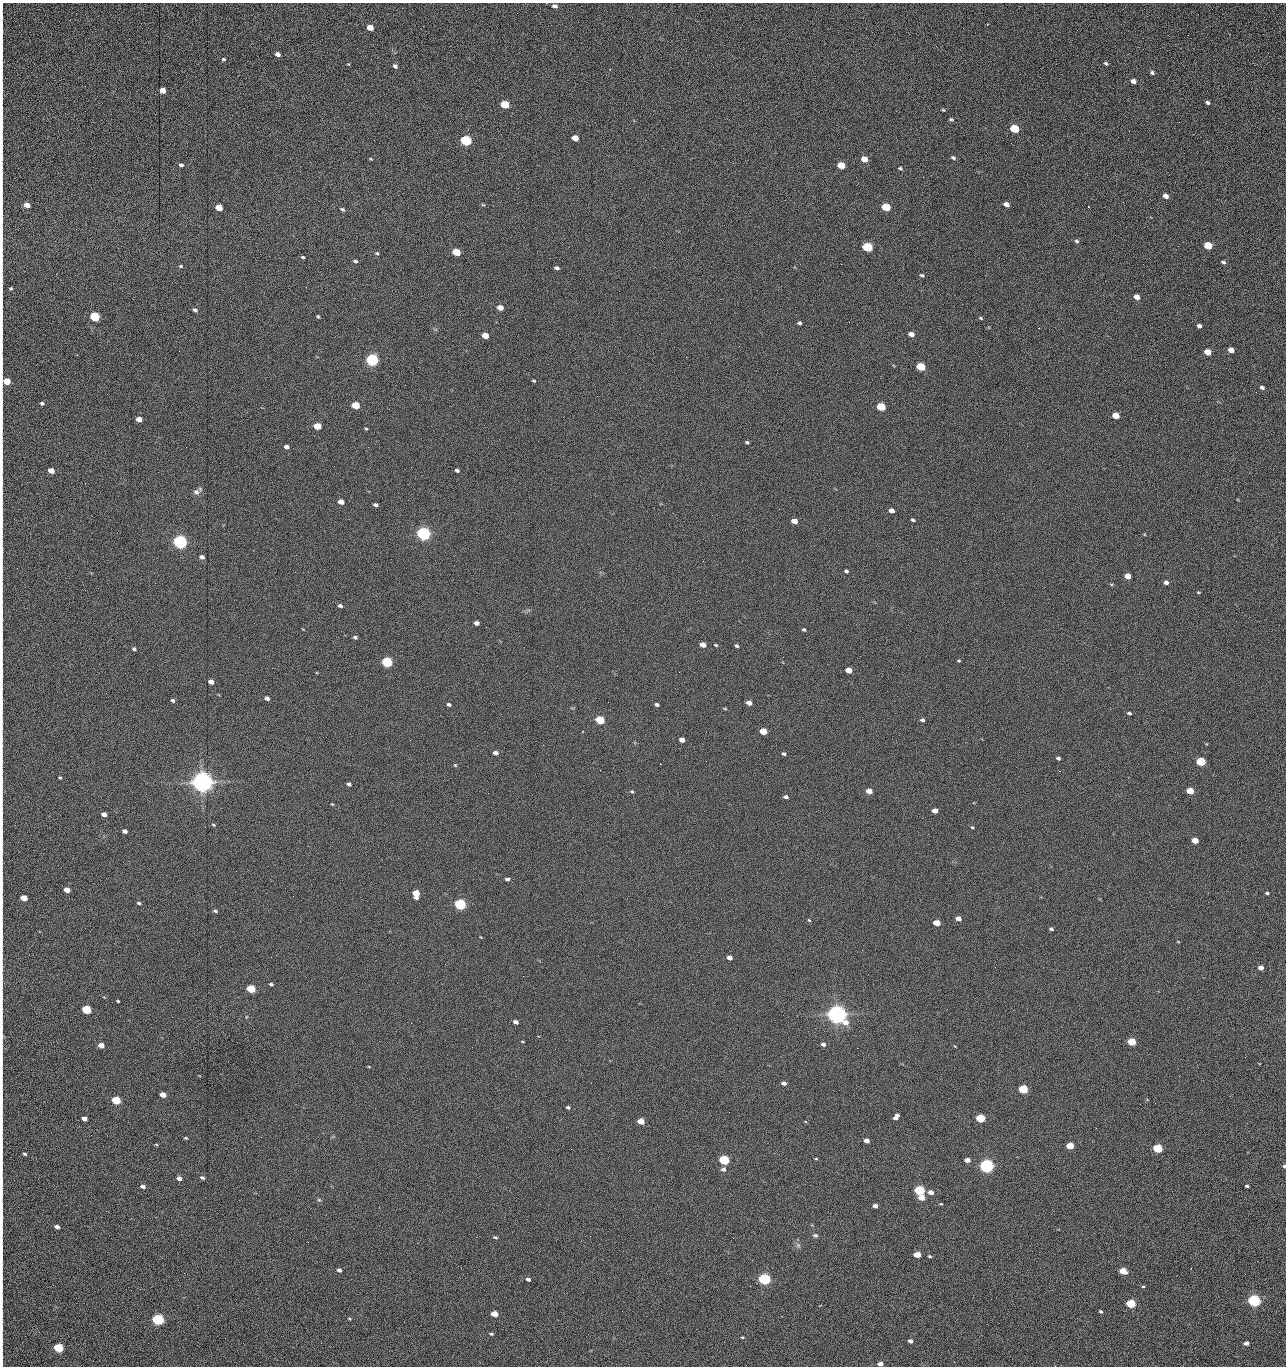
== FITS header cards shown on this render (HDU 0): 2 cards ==
NAXIS1  =                 1284 /fastest changing axis
NAXIS2  =                 1364 /next to fastest changing axis

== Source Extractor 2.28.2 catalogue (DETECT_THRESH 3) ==
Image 1284 x 1364 px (HDU 0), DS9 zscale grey, 1 PNG px = 1 image px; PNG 1288 x 1368 px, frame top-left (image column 1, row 1364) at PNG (2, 3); no overlay
Background 147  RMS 15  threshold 44.8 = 3 sigma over >= 5 px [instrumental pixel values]
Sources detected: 270; all 270 listed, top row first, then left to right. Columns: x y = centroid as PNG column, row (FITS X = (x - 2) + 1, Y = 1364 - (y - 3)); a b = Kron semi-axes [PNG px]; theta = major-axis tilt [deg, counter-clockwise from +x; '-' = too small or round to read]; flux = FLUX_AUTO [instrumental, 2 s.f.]
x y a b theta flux
555 6 5 4 - 3.7e+03
2 16 14 2 90 2.5e+03
987 24 2 2 - 7.9e+02
370 28 5 4 - 1.3e+04
2 31 11 2 90 2.3e+03
1188 35 3 2 - 7.7e+02
2 49 16 2 90 3.2e+03
278 54 5 4 - 4.9e+03
223 59 4 3 - 1.3e+03
1106 63 5 3 - 1.7e+03
348 64 4 3 - 7.1e+02
2 66 16 2 90 3.0e+03
395 66 5 4 - 2.7e+03
1152 73 6 5 - 1.8e+03
1133 81 5 4 - 4.8e+03
162 90 5 4 - 1.4e+04
1207 102 5 3 - 2.1e+03
505 105 6 5 - 4.2e+04
943 110 4 3 - 1.0e+03
2 114 28 2 90 5.3e+03
951 119 6 3 -3 1.5e+03
1179 122 2 2 - 7.4e+02
1014 129 6 5 - 6.1e+04
575 138 5 4 - 1.4e+04
466 140 6 5 - 1.6e+05
2 144 20 2 90 3.8e+03
953 158 6 4 -20 2.1e+03
371 159 4 3 - 8.4e+02
864 159 5 4 - 1.2e+04
1041 161 2 2 - 1.2e+03
181 165 5 4 - 2.3e+03
841 165 5 4 - 2.8e+04
900 168 5 4 - 1.5e+03
856 177 3 2 - 1.5e+03
923 177 2 2 - 1.2e+04
1166 196 5 4 - 6.3e+03
1123 202 2 2 - 5.5e+02
1006 204 5 4 - 5.7e+03
27 205 5 4 - 1.0e+04
483 205 6 3 -18 1.1e+03
886 207 6 5 - 5.1e+04
219 208 5 4 - 2.0e+04
342 209 6 4 -28 1.6e+03
2 213 12 2 90 2.3e+03
2 238 17 2 90 3.2e+03
1077 241 6 5 - 1.8e+03
1208 246 5 5 - 4.3e+04
867 247 6 5 - 1.0e+05
456 252 5 4 - 4.0e+04
377 253 5 5 - 1.4e+03
303 257 4 3 - 1.4e+03
355 261 5 4 - 1.9e+03
1223 262 5 4 - 1.9e+03
841 264 2 2 - 1.8e+04
181 266 5 4 - 1.4e+03
557 268 5 3 - 2.5e+03
922 275 6 4 -27 1.7e+03
306 287 2 2 - 5.6e+02
11 289 4 3 - 1.3e+03
1137 297 5 4 - 7.8e+03
2 305 9 2 90 1.5e+03
500 307 5 4 - 9.5e+03
195 310 6 4 -27 2.1e+03
318 316 3 2 - 1.2e+03
95 317 5 5 - 1.0e+05
981 318 5 3 - 1.2e+03
710 323 2 2 - 2.1e+03
799 323 4 3 - 1.9e+03
1199 326 4 4 - 3.7e+03
911 334 5 4 - 7.9e+03
485 336 5 4 - 1.6e+04
2 346 11 2 90 1.9e+03
1231 350 5 4 - 1.0e+04
1208 352 5 4 - 1.7e+04
372 360 6 5 - 3.0e+05
921 367 6 4 -20 5.8e+04
7 381 5 4 - 2.6e+04
534 381 4 3 - 1.3e+03
1262 387 5 3 - 2.6e+03
1256 392 2 2 - 1.1e+03
42 403 5 4 - 1.9e+03
355 405 5 4 - 3.7e+04
881 407 5 4 - 6.0e+04
1116 416 5 4 - 1.9e+04
139 419 5 4 - 8.4e+03
317 426 5 4 - 2.9e+04
366 429 4 4 - 1.1e+03
1009 435 2 2 - 2.1e+03
747 442 4 3 - 1.5e+03
186 447 2 2 - 2.0e+03
286 447 5 4 - 3.8e+03
2 469 12 2 90 2.0e+03
457 470 4 3 - 2.4e+03
51 471 5 4 - 1.2e+04
85 483 2 2 - 6.3e+02
196 492 9 8 - 3.7e+03
341 502 5 4 - 1.0e+04
375 505 4 3 - 2.4e+03
891 511 5 4 - 5.8e+03
913 520 4 3 - 1.7e+03
794 521 5 4 - 8.8e+03
2 524 12 2 90 2.1e+03
423 534 6 5 - 5.0e+05
180 542 6 5 - 5.4e+05
492 542 2 2 - 1.8e+03
2 552 21 2 88 3.6e+03
202 557 4 4 - 3.9e+03
742 561 2 2 - 5.1e+02
846 571 4 4 - 2.0e+03
1128 576 5 4 - 1.3e+04
1166 582 5 4 - 3.8e+03
1198 592 5 3 - 9.3e+02
340 606 5 4 - 2.1e+03
2 611 15 2 90 2.4e+03
476 623 5 4 - 4.3e+03
804 630 5 4 - 1.4e+03
2 637 18 2 90 3.0e+03
355 637 5 4 - 2.2e+03
703 645 5 4 - 1.0e+04
716 645 5 3 - 1.2e+03
736 646 4 4 - 1.8e+03
134 649 5 4 - 1.8e+03
959 661 5 3 - 1.1e+03
387 662 5 5 - 1.6e+05
849 670 5 4 - 1.4e+04
679 672 2 2 - 1.5e+03
2 673 18 2 90 2.9e+03
211 682 5 4 - 7.4e+03
267 698 5 4 - 4.3e+03
173 700 5 4 - 2.1e+03
749 703 5 4 - 6.2e+03
449 704 4 3 - 2.4e+03
657 704 4 3 - 2.4e+03
725 709 5 3 - 1.0e+03
1129 713 5 4 - 1.7e+03
600 720 5 4 - 6.4e+04
922 720 4 4 - 2.6e+03
763 731 5 4 - 2.7e+04
2 738 9 2 90 1.4e+03
682 740 5 4 - 7.6e+03
543 745 2 2 - 2.2e+03
495 753 5 4 - 4.4e+03
784 754 5 4 - 1.8e+03
1058 758 4 3 - 2.0e+03
706 761 2 2 - 1.3e+03
1201 761 5 4 - 7.7e+04
455 765 5 5 - 1.1e+03
60 778 4 3 - 1.1e+03
2 780 14 2 90 2.6e+03
202 782 7 6 - 1.5e+06
349 784 4 4 - 2.6e+03
632 791 4 4 - 1.2e+03
869 791 5 4 - 1.1e+04
1190 791 5 4 - 2.5e+04
786 797 5 3 - 3.1e+03
332 804 4 3 - 9.0e+02
935 811 5 4 - 8.1e+03
104 814 5 4 - 6.7e+03
213 825 5 4 - 1.1e+03
972 827 4 3 - 1.1e+03
125 831 5 4 - 4.0e+03
1195 840 5 4 - 1.5e+04
2 850 10 2 90 1.7e+03
508 879 6 4 8 2.7e+03
67 890 5 4 - 1.2e+04
416 893 6 5 - 2.8e+04
1267 893 4 3 - 1.6e+03
24 898 5 4 - 1.7e+04
2 901 10 2 90 1.5e+03
139 903 4 3 - 1.6e+03
460 904 5 5 - 2.4e+05
215 911 5 3 - 1.6e+03
958 918 5 4 - 6.0e+03
809 921 5 3 - 1.6e+03
937 923 5 4 - 1.9e+04
1051 929 4 3 - 1.8e+03
2 936 10 2 90 1.6e+03
1178 942 4 2 - 7.7e+02
730 958 5 4 - 6.1e+03
1261 968 4 4 - 7.6e+03
523 976 2 2 - 1.3e+03
271 984 4 3 - 2.0e+03
251 989 5 4 - 6.0e+04
2 997 11 2 90 1.7e+03
118 1001 3 3 - 1.0e+03
86 1010 5 4 - 7.7e+04
837 1014 7 6 - 1.2e+06
516 1022 5 4 - 4.3e+03
411 1023 2 2 - 3.6e+03
522 1041 4 3 - 8.7e+02
1132 1042 5 4 - 4.8e+04
2 1044 15 2 90 3.0e+03
823 1044 5 4 - 3.6e+03
101 1045 5 4 - 1.1e+04
857 1048 2 2 - 8.4e+02
1245 1057 2 2 - 1.2e+03
369 1067 5 3 - 8.0e+02
1179 1076 2 2 - 1.8e+03
784 1083 5 4 - 3.5e+03
1023 1089 5 4 - 8.9e+04
163 1095 5 4 - 1.2e+04
116 1100 5 4 - 6.6e+04
1155 1103 2 2 - 5.8e+02
568 1107 4 3 - 1.8e+03
729 1112 2 2 - 5.9e+02
896 1117 7 4 52 4.8e+03
980 1118 5 4 - 7.3e+04
84 1119 5 4 - 5.6e+03
641 1121 5 4 - 2.1e+04
1096 1128 2 2 - 4.7e+02
91 1135 2 2 - 1.4e+03
186 1138 4 3 - 1.1e+03
866 1141 4 4 - 7.3e+03
156 1144 5 3 - 9.8e+02
1070 1146 5 4 - 3.2e+04
1158 1148 5 4 - 9.9e+04
571 1149 2 2 - 6.7e+02
25 1154 4 3 - 1.4e+03
816 1159 5 3 - 9.4e+02
724 1160 5 4 - 1.5e+05
967 1160 5 4 - 7.7e+03
986 1166 5 5 - 6.1e+05
1284 1166 4 4 - 1.5e+03
723 1169 6 5 - 3.2e+03
179 1178 5 4 - 4.8e+03
202 1178 5 4 - 2.4e+03
1247 1186 3 3 - 1.8e+03
143 1187 5 4 - 3.4e+03
919 1190 5 4 - 1.5e+05
931 1192 5 4 - 6.4e+03
922 1198 5 4 - 1.7e+04
319 1200 5 5 - 1.4e+03
941 1204 4 3 - 9.1e+02
875 1206 4 4 - 4.5e+03
2 1217 24 2 90 3.6e+03
280 1219 2 2 - 1.5e+03
57 1227 5 3 - 4.5e+03
815 1235 7 5 -11 2.1e+03
476 1237 2 2 - 4.7e+03
495 1237 5 3 - 1.4e+03
308 1242 3 2 - 1.1e+03
417 1243 2 2 - 3.7e+03
798 1245 7 6 - 2.5e+03
917 1255 5 4 - 1.9e+04
929 1256 5 3 - 1.4e+03
339 1270 5 4 - 3.0e+03
1123 1271 5 4 - 2.7e+04
528 1279 5 4 - 3.0e+03
764 1279 5 4 - 3.1e+05
2 1286 9 2 90 1.4e+03
1143 1286 5 4 - 1.2e+03
996 1298 2 2 - 1.8e+03
1254 1301 5 4 - 3.6e+05
1131 1303 5 4 - 7.9e+04
622 1311 2 2 - 4.7e+02
1101 1311 4 3 - 1.7e+03
2 1314 7 2 90 1.1e+03
494 1314 5 4 - 1.8e+04
158 1319 5 5 - 2.4e+05
349 1319 5 3 - 9.9e+02
2 1327 12 2 90 1.9e+03
491 1334 5 3 - 1.4e+03
742 1337 4 3 - 1.1e+03
910 1341 4 4 - 4.1e+03
321 1343 3 2 - 7.9e+02
1246 1343 5 4 - 5.2e+03
58 1348 5 4 - 9.3e+04
2 1359 17 2 90 1.9e+03
880 1364 5 4 - 6.9e+03
1055 1366 3 2 - 1.4e+03
At the frame edge (FLAGS 8, measured only in part): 33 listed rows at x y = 2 16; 2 31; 2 49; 2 66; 2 114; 2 144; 2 213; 2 238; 11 289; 2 305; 2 346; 7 381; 2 469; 2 524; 2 552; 2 611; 2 637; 2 673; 2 738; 2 780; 2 850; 2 901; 2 936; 2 997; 2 1044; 1284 1166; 2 1217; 2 1286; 2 1314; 2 1327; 2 1359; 880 1364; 1055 1366

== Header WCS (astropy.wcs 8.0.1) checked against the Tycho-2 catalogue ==
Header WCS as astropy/WCSLIB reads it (CRVAL/CRPIX/CD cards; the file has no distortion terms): RA---TAN/DEC--TAN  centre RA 15:41:42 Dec +51:58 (235.42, +51.97 deg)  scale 1.26 arcsec/px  FOV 26.9' x 28.5'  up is +92 deg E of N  parity flipped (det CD > 0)
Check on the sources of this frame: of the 60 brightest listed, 11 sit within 2.0 arcsec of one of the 11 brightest Tycho-2 stars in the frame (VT <= 12.29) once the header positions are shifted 0.50 arcsec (0.24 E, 0.44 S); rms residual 0.83 arcsec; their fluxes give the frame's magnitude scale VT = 25.23 - 2.5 log10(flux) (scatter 0.20 mag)
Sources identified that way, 11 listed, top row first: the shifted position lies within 2.0 arcsec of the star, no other Tycho-2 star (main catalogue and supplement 1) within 4.0 arcsec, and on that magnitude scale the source's flux lands within +1.5 / -3 mag of the star's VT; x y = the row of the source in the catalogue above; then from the Tycho-2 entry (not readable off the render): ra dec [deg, ICRS J2000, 3 dp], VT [Tycho-2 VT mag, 2 dp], TYC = Tycho-2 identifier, HIP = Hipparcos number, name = IAU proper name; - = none
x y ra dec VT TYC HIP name
372 360 235.614 +52.064 11.61 3489-1132-1 - -
423 534 235.514 +52.049 11.19 3489-1407-1 - -
180 542 235.515 +52.133 11.12 3489-1380-1 - -
202 782 235.378 +52.130 9.31 3489-1322-1 76850 -
460 904 235.303 +52.042 11.52 3489-958-1 - -
837 1014 235.232 +51.912 9.59 3489-824-1 - -
986 1166 235.143 +51.862 10.97 3489-1016-1 - -
919 1190 235.131 +51.886 12.29 3489-908-1 - -
764 1279 235.084 +51.941 11.45 3489-1346-1 - -
1254 1301 235.062 +51.771 11.53 3489-1453-1 - -
158 1319 235.075 +52.152 11.74 3489-912-1 - -